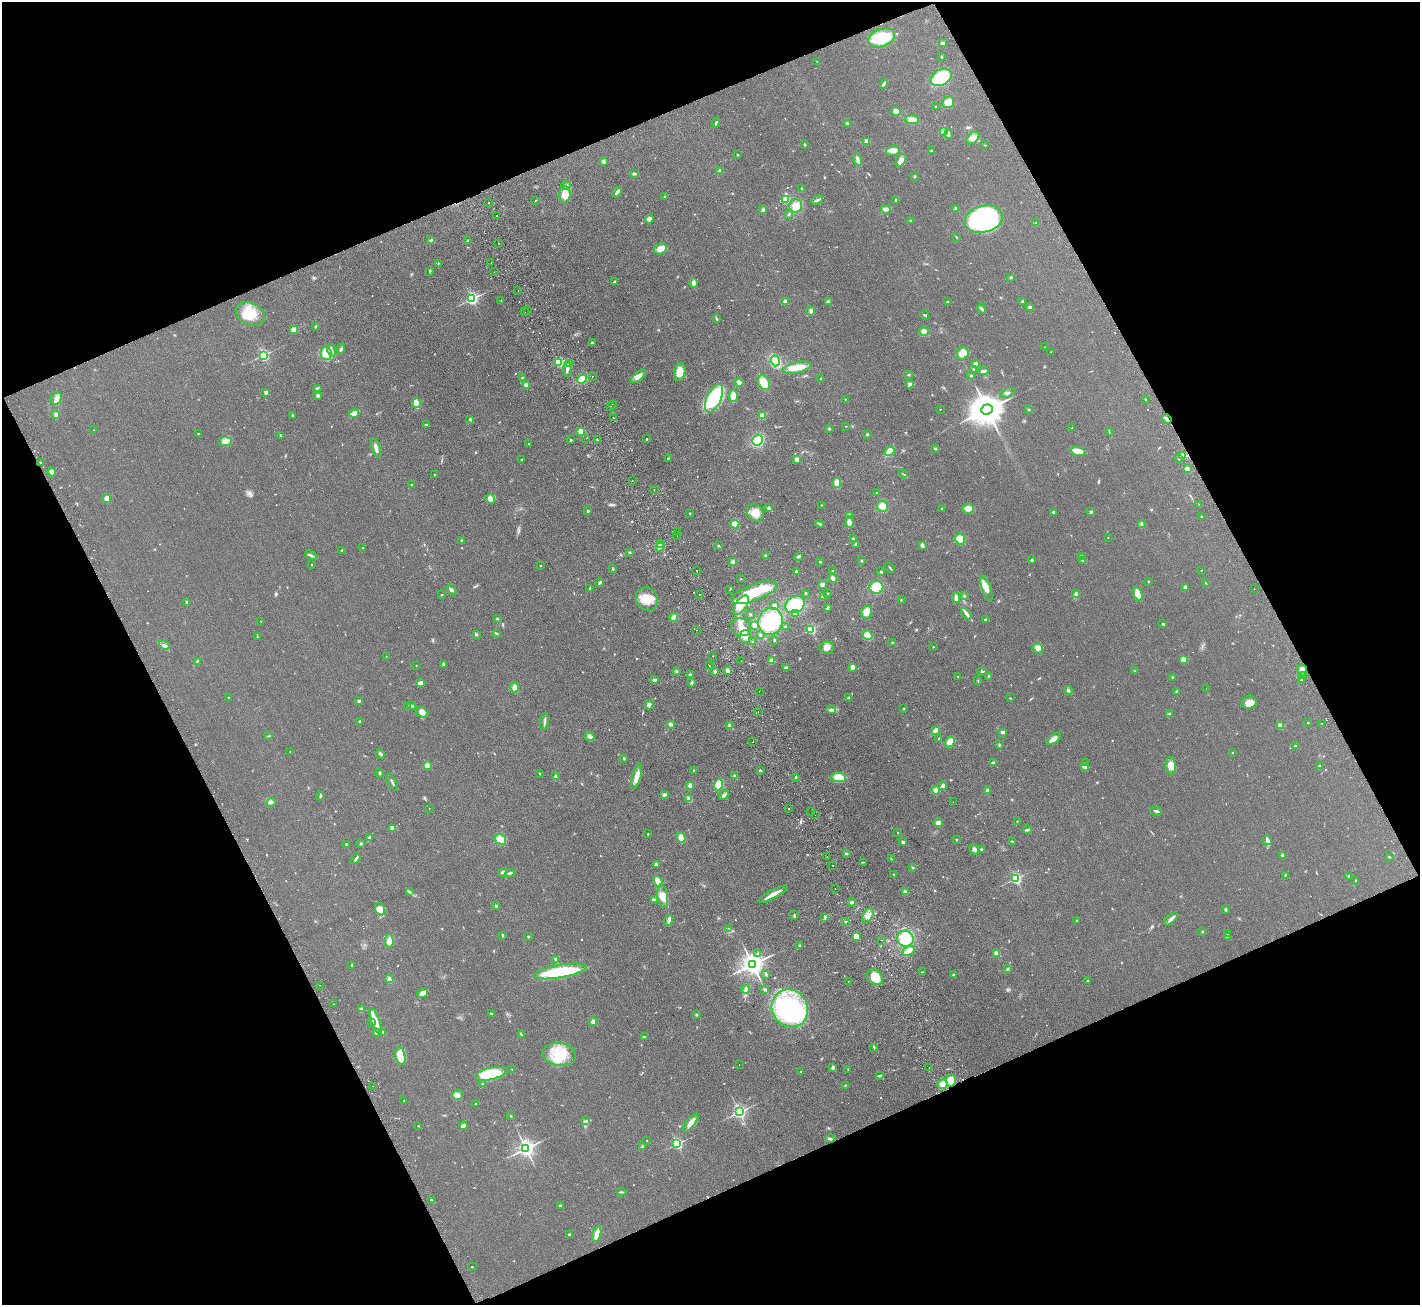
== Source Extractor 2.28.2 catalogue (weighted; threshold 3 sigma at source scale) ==
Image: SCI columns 54-5724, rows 186-5397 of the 5776 x 5715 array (HDU 1 of 3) = the unmasked area's bounding box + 8 px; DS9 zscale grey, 4 x 4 block average (1 PNG px = mean of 4 x 4 image px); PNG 1422 x 1307 px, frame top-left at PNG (2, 2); each listed source drawn as its Kron ellipse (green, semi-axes under 4 px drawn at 4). Shown black and unused: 44% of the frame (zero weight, under 2 of 3 exposures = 3% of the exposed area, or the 3 px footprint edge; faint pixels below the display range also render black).
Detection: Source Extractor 2.28.2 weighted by HDU 2 'WHT'. Background 0.0927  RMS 0.0099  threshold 0.0446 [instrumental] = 3 sigma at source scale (4.5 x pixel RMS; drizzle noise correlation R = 1.50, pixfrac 1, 0.05/0.05 arcsec/px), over >= 5 px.
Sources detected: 777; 3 too faint to see at this stretch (4 x 4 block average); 3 inside a brighter object's white glare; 30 cosmic-ray / hot-pixel residue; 1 long thin detection or spike segment (spike, bleed or trail) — neither listed nor drawn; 8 coinciding with a brighter row at this scale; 28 inside a brighter listed object's ellipse — not listed separately; of the other 704, all 500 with FLUX_AUTO >= 2.6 (the completeness limit of this list) listed and drawn (204 fainter detections not listed), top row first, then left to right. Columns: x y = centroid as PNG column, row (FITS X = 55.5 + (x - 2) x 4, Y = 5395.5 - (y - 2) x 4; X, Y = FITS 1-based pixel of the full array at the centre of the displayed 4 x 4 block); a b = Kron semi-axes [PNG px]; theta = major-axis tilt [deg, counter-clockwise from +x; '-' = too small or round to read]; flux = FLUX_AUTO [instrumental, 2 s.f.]
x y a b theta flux
881 38 14 8 20 200
943 43 3 3 - 11
942 57 3 2 - 4.9
817 61 2 2 - 3.1
941 77 11 8 31 270
884 84 5 3 - 9.3
948 102 6 5 - 34
935 107 2 2 - 5.8
896 111 4 3 - 23
912 120 7 4 -3 31
716 123 5 2 - 8.7
847 123 2 2 - 52
943 132 3 3 - 7.8
949 134 5 2 - 7.9
973 138 8 5 40 33
867 141 4 3 - 25
804 144 3 2 - 5.3
985 145 2 2 - 2.6
893 151 7 5 17 34
931 151 2 2 - 11
738 155 2 2 - 4.4
858 160 6 3 -72 16
901 160 7 4 56 35
604 161 4 3 - 14
720 171 2 2 - 65
634 174 4 2 - 7.6
914 176 2 2 - 3.9
566 185 5 3 - 10
802 188 2 2 - 11
617 192 5 3 - 15
565 195 8 6 83 54
665 196 2 2 - 3.2
786 199 2 2 - 280
535 200 2 2 - 4.8
817 200 6 2 26 14
896 200 3 3 - 7.2
489 202 2 2 - 6.6
796 206 6 6 - 64
886 209 5 4 - 18
956 209 2 2 - 67
763 210 3 2 - 16
789 214 3 2 - 7.5
497 216 2 2 - 71
649 219 4 4 - 22
984 219 19 13 15 1100
911 221 3 2 - 8.6
1036 223 2 2 - 3.9
956 237 3 2 - 2.9
431 240 3 2 - 6.8
468 241 3 2 - 8.9
498 243 2 2 - 4
660 249 7 5 20 41
491 262 2 2 - 12
438 263 3 2 - 3
430 271 3 2 - 4
494 272 2 2 - 12
1011 277 3 2 - 4.9
614 282 3 2 - 6.9
694 283 5 4 - 16
518 291 2 2 - 4.8
472 299 2 2 - 1300
501 300 2 2 - 2.8
785 301 2 2 - 90
1022 301 3 2 - 6.8
828 302 4 3 - 11
947 302 2 2 - 7
1030 307 4 3 - 13
982 309 5 2 - 8.5
528 311 2 2 - 2.8
811 311 4 3 - 16
525 312 2 2 - 3.1
250 314 15 11 -25 150
924 315 5 2 - 4.7
716 318 3 2 - 5.3
316 327 3 2 - 4.3
294 330 2 2 - 170
924 331 5 4 - 27
592 343 2 2 - 38
1045 347 2 2 - 3.4
341 349 5 3 - 12
331 350 6 3 -76 13
1051 352 2 2 - 2.7
326 353 6 5 - 76
963 353 6 6 - 57
263 355 2 2 - 980
775 361 5 4 - 400
558 362 2 2 - 530
975 363 4 3 - 9.3
570 364 3 3 - 27
797 368 14 5 12 93
567 369 8 3 87 21
974 369 3 2 - 3.8
983 371 5 2 - 22
680 372 9 5 79 86
909 375 3 2 - 7.6
971 375 2 2 - 4.1
592 376 2 2 - 5.6
638 376 9 4 40 28
523 378 3 2 - 5.7
582 379 5 4 - 66
821 379 2 2 - 6.1
739 382 4 3 - 25
764 383 8 6 -63 66
909 384 4 3 - 9.8
526 385 2 2 - 110
317 388 4 2 - 6.8
266 392 2 2 - 50
1008 393 8 3 22 13
317 396 4 2 - 8.1
733 396 6 3 -89 62
56 398 7 5 61 27
714 398 15 7 65 380
845 399 2 2 - 4.9
1145 400 2 2 - 2.9
416 403 5 2 - 120
612 404 2 2 - 5
611 406 2 2 - 10
940 409 2 2 - 5.2
987 409 6 5 - 15000
1029 409 2 2 - 3.3
354 413 5 3 - 52
56 415 4 3 - 9.2
293 415 3 2 - 3.3
763 415 4 3 - 30
613 417 2 2 - 17
470 419 2 2 - 25
1167 419 5 2 - 28
426 424 3 2 - 5
846 426 2 2 - 2.9
829 428 2 2 - 3.9
1072 428 2 2 - 3
94 430 2 2 - 3.5
581 431 2 2 - 180
1109 431 3 2 - 3.4
198 434 2 2 - 9.6
867 434 2 2 - 7.5
281 435 2 2 - 19
586 438 2 2 - 6.7
647 439 3 2 - 3.8
571 440 2 2 - 16
597 440 2 2 - 3.3
758 440 6 4 60 220
225 442 7 4 4 27
528 444 2 2 - 2.8
376 448 9 3 -74 27
935 448 3 2 - 5.8
890 451 5 3 - 110
1078 451 7 3 -15 82
1182 455 4 3 - 12
668 458 2 2 - 3.1
521 459 3 2 - 2.7
796 459 3 3 - 17
1178 459 2 2 - 4.6
40 462 2 2 - 3.1
1188 469 3 3 - 29
52 472 4 3 - 16
903 474 5 2 - 4
434 475 2 2 - 2.8
632 481 2 2 - 8
837 483 5 3 - 75
411 484 2 2 - 2.6
654 490 2 2 - 17
877 493 2 2 - 2.8
107 498 2 2 - 180
490 499 5 4 - 29
1199 504 2 2 - 3.1
821 505 2 2 - 2.7
882 506 5 5 - 63
769 508 3 2 - 7.4
942 508 2 2 - 3.5
968 508 6 5 - 41
588 511 2 2 - 8.4
1054 512 2 2 - 45
1091 512 3 2 - 10
690 513 2 2 - 2.8
755 513 9 8 - 61
849 516 4 3 - 23
1201 517 2 2 - 4.1
849 522 6 3 -86 37
1141 523 3 2 - 6.6
735 524 4 4 - 46
819 524 4 2 - 7
678 531 2 2 - 2.8
677 536 2 2 - 2.8
1108 538 2 2 - 4.2
853 539 2 2 - 9.4
960 539 5 5 - 190
462 541 4 2 - 6.4
661 543 2 2 - 80
856 545 3 2 - 15
922 545 3 2 - 28
718 546 2 2 - 4.1
660 547 4 4 - 36
363 548 2 2 - 9.7
342 550 2 2 - 4
629 552 2 2 - 2.8
311 555 6 2 -29 12
766 556 3 2 - 12
799 556 4 3 - 9.3
1081 556 2 2 - 3.9
862 560 2 2 - 3.6
1032 560 3 2 - 12
1083 560 2 2 - 4.9
733 562 3 2 - 21
820 562 2 2 - 3.6
312 564 2 2 - 9.6
540 565 2 2 - 8.3
890 568 5 2 - 6.4
612 569 3 2 - 4.4
697 570 2 2 - 14
1201 570 2 2 - 2.7
833 571 2 2 - 4.9
796 572 2 2 - 14
881 572 3 2 - 5.8
833 578 4 3 - 26
741 579 2 2 - 3.7
1148 581 3 2 - 2.8
600 582 4 2 - 12
1205 583 2 2 - 2.9
822 584 4 3 - 12
876 587 7 6 - 120
1185 587 3 3 - 13
590 588 3 2 - 8.3
986 588 14 4 -71 45
1254 589 2 2 - 9.6
452 590 5 3 - 11
730 590 2 2 - 3.8
754 592 24 8 20 200
805 593 2 2 - 15
828 593 2 2 - 3.2
700 594 2 2 - 3
1076 594 2 2 - 66
1138 594 7 4 -70 50
441 595 2 2 - 3
964 596 2 2 - 3
823 597 3 2 - 16
956 598 5 3 - 26
647 599 12 10 -55 120
901 600 2 2 - 3
187 602 3 2 - 5.6
741 605 11 5 55 58
774 605 3 2 - 11
795 605 10 8 29 170
827 608 4 2 - 9.1
866 612 6 5 - 47
750 614 2 2 - 3.3
795 614 4 3 - 14
966 614 7 3 -48 18
674 617 4 4 - 32
497 619 4 2 - 3.8
986 619 3 2 - 8.1
261 621 2 2 - 4.9
770 621 13 12 - 320
1163 624 2 2 - 24
755 626 4 3 - 27
785 626 2 2 - 5.2
741 627 10 8 -26 56
811 629 2 2 - 570
697 630 2 2 - 3.7
496 633 4 2 - 4.2
477 635 3 2 - 5.8
760 635 2 2 - 9.8
867 635 5 4 - 64
257 636 3 2 - 3.1
745 637 7 5 79 34
774 640 2 2 - 8.9
753 642 2 2 - 5.1
892 643 3 2 - 4.5
164 645 6 2 -22 11
933 647 2 2 - 3
827 648 7 6 - 31
1038 649 5 5 - 23
386 656 2 2 - 4.2
713 656 2 2 - 2.9
1183 660 4 4 - 36
741 661 2 2 - 6.8
772 661 4 3 - 27
197 662 3 2 - 4.7
443 664 3 3 - 6.8
416 666 2 2 - 5.8
709 666 2 2 - 4.4
852 667 4 2 - 29
786 668 3 2 - 16
1302 670 5 4 - 35
676 671 3 2 - 6.7
727 671 3 2 - 24
1135 671 2 2 - 3.5
715 672 3 2 - 14
982 672 4 2 - 5.2
690 675 4 2 - 6.4
958 676 2 2 - 3.1
989 676 3 2 - 8.3
1304 676 2 2 - 2.9
1172 677 2 2 - 7.2
654 680 4 2 - 13
1301 680 3 2 - 4.3
978 681 4 2 - 3
420 683 3 2 - 23
692 683 4 2 - 12
515 687 5 3 - 40
1206 688 2 2 - 4.7
1068 690 4 3 - 12
759 691 2 2 - 5.3
1177 691 3 2 - 5.6
228 698 2 2 - 4.2
848 698 2 2 - 3.9
1010 698 2 2 - 2.7
359 701 3 2 - 6.9
1249 702 8 6 16 57
649 705 5 4 - 15
412 706 4 2 - 10
408 707 4 2 - 6.9
831 709 5 2 - 10
904 709 2 2 - 3.1
422 712 7 4 -29 26
758 712 2 2 - 3.4
1169 714 4 2 - 6.2
360 721 3 2 - 9.1
544 721 8 2 83 16
1308 723 2 2 - 3.3
1322 723 2 2 - 15
670 724 3 3 - 14
729 725 2 2 - 34
1280 725 2 2 - 190
935 731 4 2 - 27
1003 732 3 2 - 15
269 736 2 2 - 2.9
590 737 5 4 - 17
938 738 2 2 - 3.5
1054 739 8 3 39 31
753 742 2 2 - 6.8
950 742 5 4 - 55
999 745 2 2 - 4.6
1295 746 2 2 - 27
290 751 2 2 - 3.2
1233 753 2 2 - 4.7
381 754 5 2 - 15
624 758 2 2 - 3.6
993 763 3 3 - 11
1085 763 2 2 - 2.9
427 765 4 3 - 28
1171 766 8 5 -84 50
1320 766 4 3 - 7.6
1085 767 3 3 - 7.6
693 770 2 2 - 20
760 770 2 2 - 7.7
380 773 4 2 - 6.8
539 773 2 2 - 3.6
555 776 2 2 - 4.3
637 776 13 3 75 49
735 776 3 3 - 7.1
796 777 2 2 - 16
839 777 7 5 -4 77
392 782 9 2 -61 10
719 785 6 4 77 110
690 786 4 2 - 28
943 786 4 2 - 29
936 790 4 4 - 26
987 790 3 2 - 13
664 795 4 3 - 13
724 795 5 3 - 15
320 796 4 2 - 6.4
689 799 4 3 - 16
271 802 5 4 - 14
953 802 2 2 - 3.8
429 808 2 2 - 3.9
789 808 2 2 - 7.2
1156 811 6 2 -15 13
811 812 2 2 - 3.9
815 815 2 2 - 4.5
1017 821 2 2 - 2.8
938 823 5 4 - 18
393 828 3 3 - 46
1027 830 4 2 - 13
897 832 2 2 - 6.5
648 834 2 2 - 8.6
369 838 2 2 - 3.4
681 838 5 4 - 52
500 839 6 5 - 58
956 840 2 2 - 7.7
1267 840 5 3 - 18
1013 841 3 2 - 3.2
903 842 3 2 - 11
361 844 3 2 - 6.4
346 845 3 2 - 7
974 849 5 3 - 18
982 849 3 2 - 6.5
846 853 3 2 - 6.6
1283 855 2 2 - 51
827 857 2 2 - 3.1
1389 857 3 2 - 3.1
356 859 5 2 - 11
891 859 2 2 - 2.7
864 862 2 2 - 2.9
656 864 3 3 - 12
833 865 2 2 - 4.3
913 867 3 2 - 4.1
502 872 3 2 - 7.7
510 873 5 2 - 10
894 874 2 2 - 3.5
1285 875 4 2 - 3.9
1348 876 2 2 - 5.1
1016 878 2 2 - 910
658 881 6 3 -56 47
1355 881 2 2 - 2.7
835 889 2 2 - 3
409 892 3 2 - 7.5
905 892 2 2 - 81
773 894 16 3 29 45
663 896 12 5 -81 46
654 900 4 2 - 13
852 902 4 2 - 15
496 906 2 2 - 9.5
380 909 6 5 - 42
1225 909 3 2 - 7.6
794 915 4 2 - 5.8
868 916 8 5 60 32
825 917 2 2 - 5.5
1171 919 9 2 43 21
669 920 6 3 77 20
1077 921 3 2 - 5.4
846 922 2 2 - 3.4
729 928 3 2 - 2.6
1202 932 2 2 - 3.7
1227 933 2 2 - 22
502 935 4 2 - 5.8
528 937 3 2 - 4.5
856 937 4 3 - 36
1228 937 4 2 - 8.5
905 939 8 7 - 140
882 940 2 2 - 9.8
389 941 6 4 -90 49
800 945 2 2 - 3.7
908 951 7 4 28 39
758 953 2 2 - 16
996 953 2 2 - 170
555 959 4 2 - 10
752 964 4 3 - 5500
352 965 2 2 - 4.3
1008 969 2 2 - 8.8
560 971 26 6 10 320
922 972 2 2 - 3.3
765 974 2 2 - 2.7
953 975 3 2 - 5.6
875 977 9 7 -43 92
389 978 3 2 - 6.5
848 981 2 2 - 2.8
1087 981 2 2 - 7.8
320 985 2 2 - 2.8
746 989 4 3 - 12
765 989 3 2 - 8
423 993 5 3 - 45
333 1004 2 2 - 3.9
361 1008 4 3 - 8.7
790 1008 19 18 - 570
491 1014 3 2 - 4.5
696 1015 2 2 - 24
376 1021 13 4 -71 53
593 1021 4 3 - 20
371 1022 2 2 - 6.9
382 1032 3 2 - 9.2
376 1033 3 3 - 11
521 1034 3 2 - 3.7
644 1036 3 2 - 3.3
874 1047 3 2 - 6.2
559 1054 17 11 -10 160
400 1056 9 5 -79 120
739 1064 2 2 - 4.5
833 1067 4 2 - 12
929 1068 2 2 - 3.4
512 1069 2 2 - 2.6
848 1069 2 2 - 2.6
800 1072 2 2 - 6
490 1074 16 6 13 280
880 1076 3 2 - 6.2
951 1080 6 5 - 69
482 1084 2 2 - 3.9
942 1084 5 4 - 39
845 1085 3 2 - 3.9
373 1086 2 2 - 2.9
457 1095 5 5 - 23
404 1101 2 2 - 2.7
476 1103 2 2 - 3.2
739 1112 2 2 - 1500
511 1116 2 2 - 2.7
586 1121 3 2 - 4.8
691 1122 11 3 52 46
418 1126 3 2 - 3.3
463 1126 4 3 - 21
830 1139 5 3 - 11
647 1140 2 2 - 4.4
677 1144 2 2 - 870
642 1146 3 2 - 5.2
526 1148 3 3 - 2800
621 1192 5 2 - 6.8
431 1200 3 2 - 4.1
560 1205 2 2 - 17
569 1234 2 2 - 23
597 1234 8 3 73 69
472 1267 2 2 - 2.8
Overlapping masked pixels (flux is a lower limit): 1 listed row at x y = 1167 419
Diffuse or blended objects may show on this block-average render without a row.